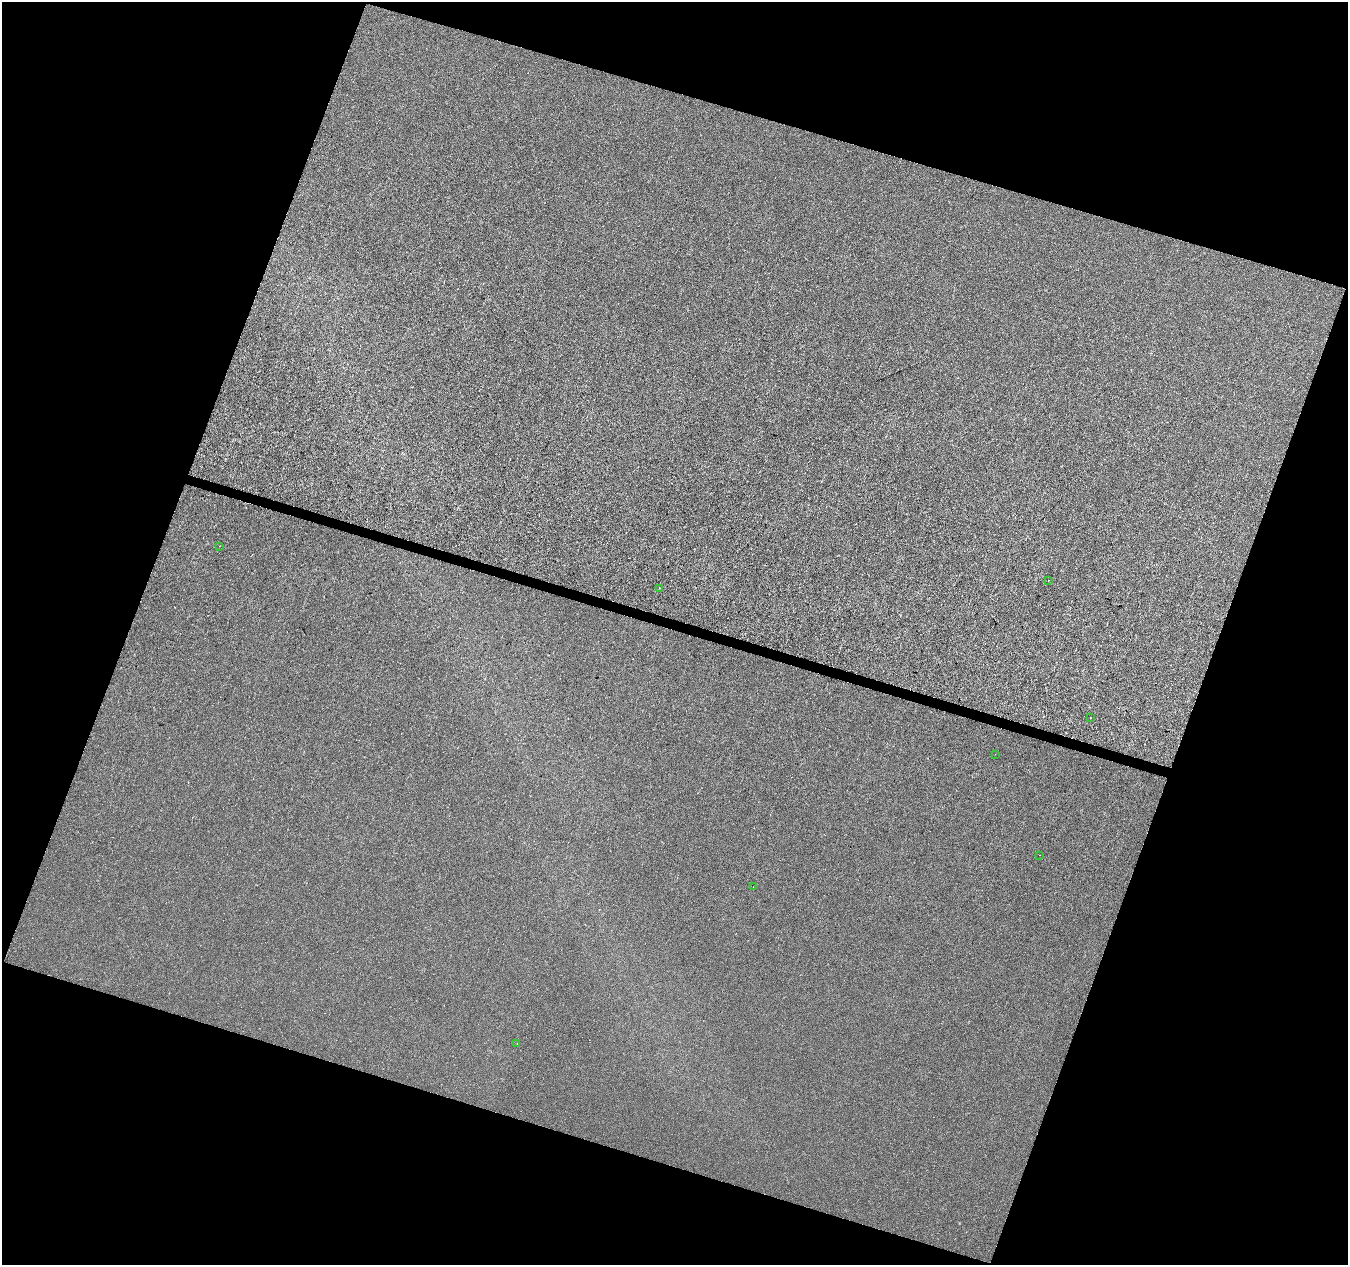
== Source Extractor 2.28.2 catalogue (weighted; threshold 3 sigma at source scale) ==
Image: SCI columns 2-5383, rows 217-5267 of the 5393 x 5546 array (HDU 1 of 3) = the unmasked area's bounding box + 8 px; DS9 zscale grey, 4 x 4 block average (1 PNG px = mean of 4 x 4 image px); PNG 1350 x 1267 px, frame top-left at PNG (2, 2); each listed source drawn as its Kron ellipse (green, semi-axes under 4 px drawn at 4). Shown black and unused: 39% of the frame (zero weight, under 3 of 4 exposures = <1% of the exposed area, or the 3 px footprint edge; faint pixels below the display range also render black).
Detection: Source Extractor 2.28.2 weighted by HDU 2 'WHT'. Background 1.86e-05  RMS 0.0024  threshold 0.0107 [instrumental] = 3 sigma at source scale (4.5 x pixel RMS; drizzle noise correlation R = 1.50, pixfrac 1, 0.0396/0.0396 arcsec/px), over >= 5 px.
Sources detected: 8; all 8 listed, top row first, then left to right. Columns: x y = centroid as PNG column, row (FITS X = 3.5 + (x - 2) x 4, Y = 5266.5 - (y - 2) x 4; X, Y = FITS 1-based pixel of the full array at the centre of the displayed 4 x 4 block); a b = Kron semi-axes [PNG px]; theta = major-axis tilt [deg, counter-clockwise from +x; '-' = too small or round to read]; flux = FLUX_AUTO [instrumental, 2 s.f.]
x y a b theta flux
219 546 2 2 - 0.27
1048 580 2 2 - 0.84
659 588 2 2 - 0.37
1090 718 2 2 - 4.5
995 754 2 2 - 0.41
1040 855 2 2 - 0.42
753 887 2 2 - 0.32
517 1043 2 2 - 0.44